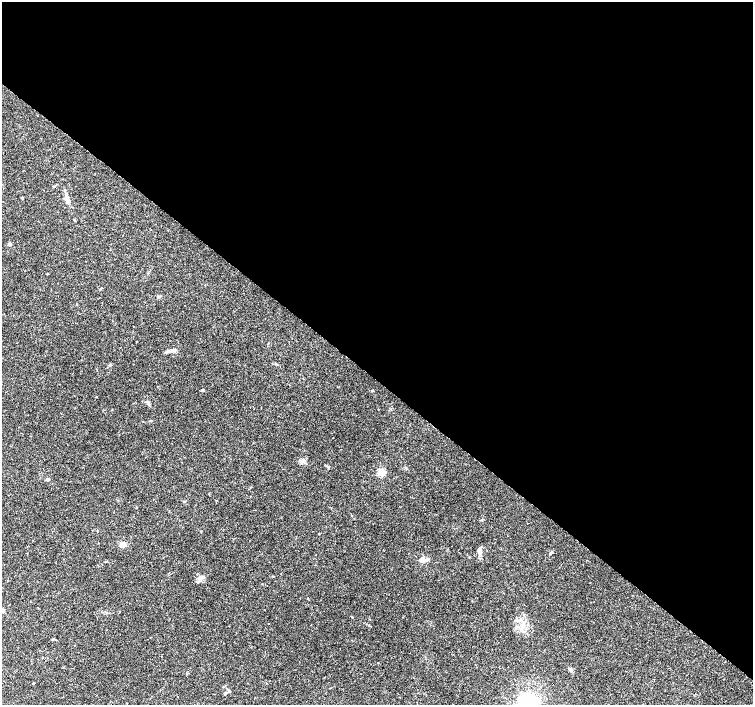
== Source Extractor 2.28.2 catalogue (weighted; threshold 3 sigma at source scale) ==
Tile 3 of 4 x 4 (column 3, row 1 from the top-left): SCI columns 3003-4503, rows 4389-5793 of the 6013 x 6029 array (HDU 1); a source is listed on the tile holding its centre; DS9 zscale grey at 2 x 2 block average (1 PNG px = mean of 2 x 2 image px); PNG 755 x 707 px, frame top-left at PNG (2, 2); no overlay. Shown black and unused: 54% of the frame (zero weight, under 2 of 3 exposures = <1% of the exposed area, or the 3 px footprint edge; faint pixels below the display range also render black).
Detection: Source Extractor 2.28.2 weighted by HDU 2 'WHT'; one run over the whole footprint, this tile lists its part. Background 0.0933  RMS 0.0059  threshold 0.0265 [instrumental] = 3 sigma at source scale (4.5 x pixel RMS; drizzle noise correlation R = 1.50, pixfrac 1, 0.0396/0.0396 arcsec/px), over >= 5 px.
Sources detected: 25; all 25 listed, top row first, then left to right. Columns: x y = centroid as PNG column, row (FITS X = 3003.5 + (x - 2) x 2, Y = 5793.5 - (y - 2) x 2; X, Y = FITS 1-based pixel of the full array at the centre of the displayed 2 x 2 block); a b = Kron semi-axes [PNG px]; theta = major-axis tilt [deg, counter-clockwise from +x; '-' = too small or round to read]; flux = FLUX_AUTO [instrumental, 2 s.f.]
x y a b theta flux
22 197 3 3 - 1.1
68 200 16 4 -73 7.3
9 244 4 3 - 2.8
159 297 5 3 - 1.5
169 351 9 4 14 4.4
276 364 3 2 - 1
110 365 3 2 - 1
203 390 4 2 - 0.95
327 467 4 3 - 1.4
382 473 3 3 - 44
47 480 3 3 - 1.9
351 515 2 2 - 1.2
122 544 6 5 - 4.8
479 550 6 5 - 4.4
551 553 5 2 - 1.7
424 560 6 6 - 5.1
201 577 8 4 8 4
2 611 6 4 -11 4.6
269 623 2 2 - 0.51
522 625 5 4 - 3.2
523 631 3 3 - 1.4
53 639 3 2 - 1.6
570 670 5 4 - 2.7
229 691 3 2 - 0.94
528 703 14 12 31 90
Isophote crosses this tile's border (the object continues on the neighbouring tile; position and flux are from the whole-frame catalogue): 2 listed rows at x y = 2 611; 528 703
Diffuse or blended objects may show on this block-average render without a row.